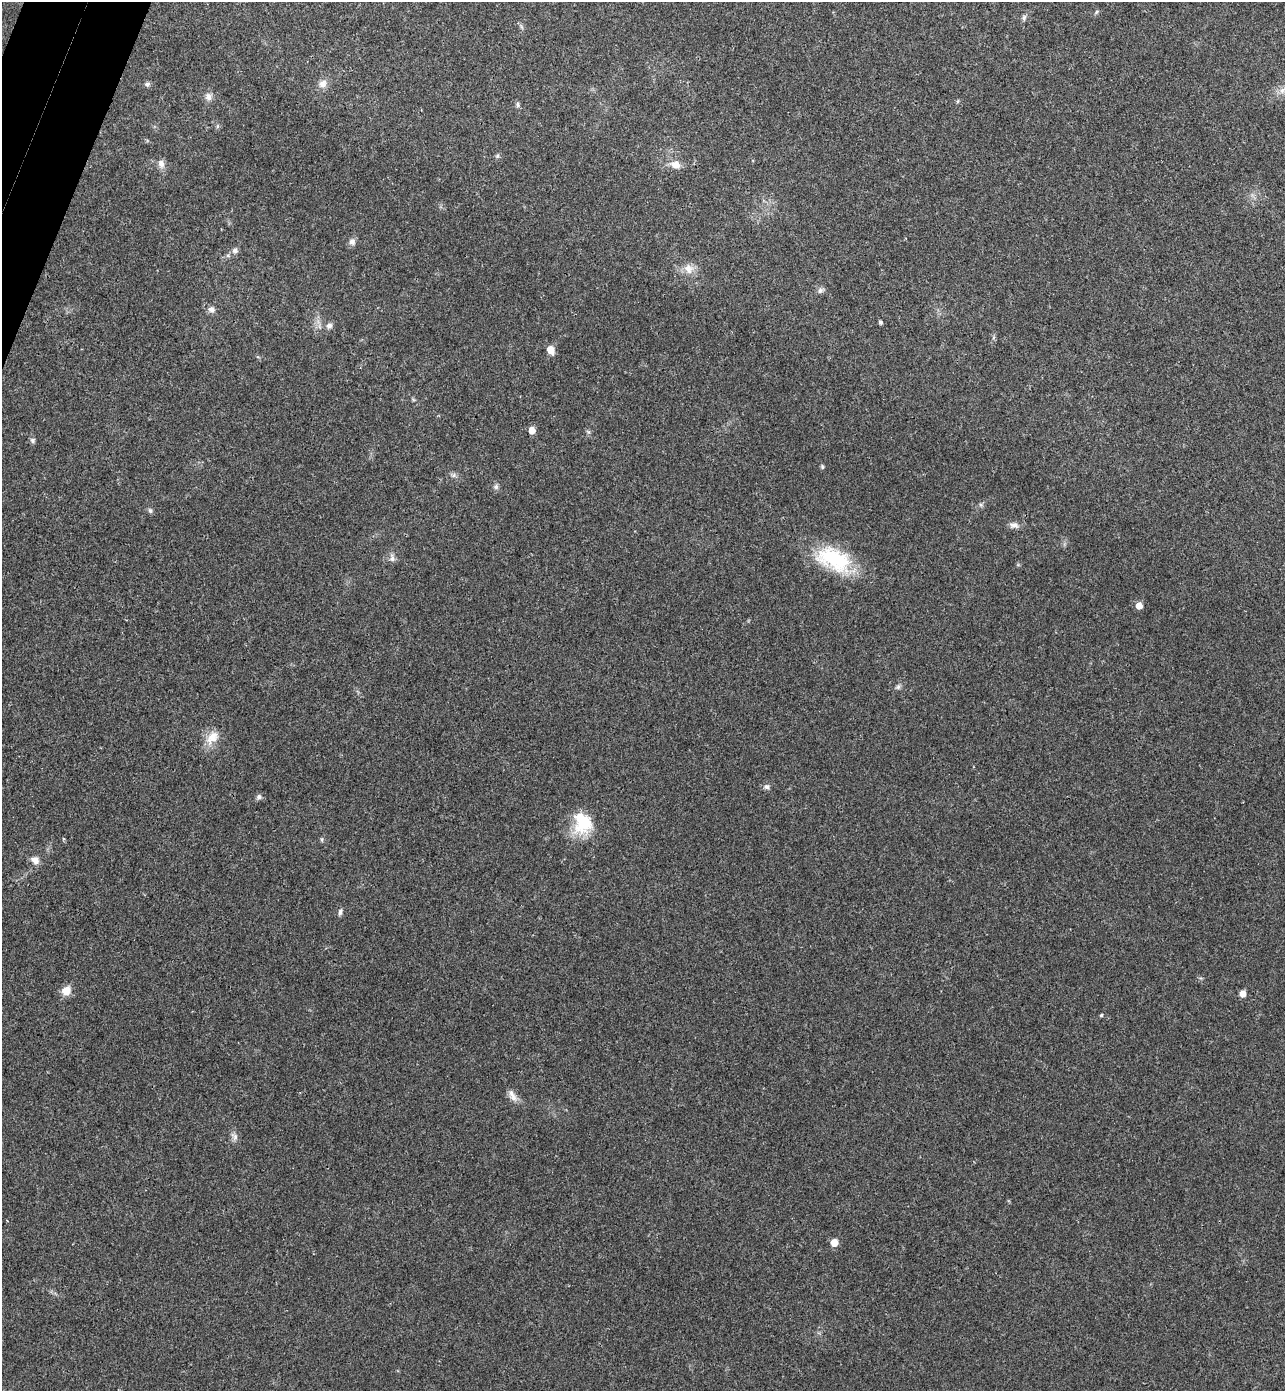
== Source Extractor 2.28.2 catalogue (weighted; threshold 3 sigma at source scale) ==
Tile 11 of 4 x 4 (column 3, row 3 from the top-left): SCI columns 2760-4042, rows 1419-2807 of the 5652 x 5613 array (HDU 1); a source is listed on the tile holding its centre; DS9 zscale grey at full resolution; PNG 1287 x 1393 px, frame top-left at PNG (2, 2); no overlay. Shown black and unused: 2% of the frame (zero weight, under 3 of 4 exposures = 6% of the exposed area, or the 3 px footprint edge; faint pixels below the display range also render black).
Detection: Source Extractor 2.28.2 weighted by HDU 2 'WHT'; one run over the whole footprint, this tile lists its part. Background 0.0786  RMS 0.0047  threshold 0.0214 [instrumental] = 3 sigma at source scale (4.5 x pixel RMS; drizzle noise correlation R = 1.50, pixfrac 1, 0.05/0.05 arcsec/px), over >= 5 px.
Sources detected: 44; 1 inside a brighter object's white glare — not listed; the other 43 listed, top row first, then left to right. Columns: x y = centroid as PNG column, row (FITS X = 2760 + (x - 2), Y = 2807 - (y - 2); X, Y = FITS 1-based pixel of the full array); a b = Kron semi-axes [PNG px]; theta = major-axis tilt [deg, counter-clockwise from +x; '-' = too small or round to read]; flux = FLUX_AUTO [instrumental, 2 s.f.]
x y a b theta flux
1097 12 6 4 60 0.7
1024 18 9 5 81 1.2
147 84 7 6 - 1.1
322 84 11 9 54 3.4
209 97 11 8 -66 2.6
958 101 6 3 70 0.55
518 105 7 6 - 1.1
497 156 6 4 45 0.77
161 164 12 9 -75 2.7
675 165 13 9 -17 4.3
352 242 9 8 - 2
235 251 7 6 - 1.6
688 269 15 11 -57 4.9
820 291 8 7 - 1.6
211 309 9 7 -23 2.3
880 322 4 4 - 1.1
329 326 8 7 - 1.8
994 337 6 4 70 0.72
550 350 7 5 -63 6.9
532 430 5 5 - 5.2
33 440 7 6 - 1.1
822 467 6 5 - 0.7
454 475 7 4 71 0.88
496 487 7 7 - 1.3
150 510 7 6 - 1.1
1014 525 12 8 -10 2.4
392 559 8 7 - 1.8
834 559 46 25 -24 35
1139 606 6 5 - 4.3
898 687 8 6 74 1.2
212 737 20 13 48 6.9
766 787 7 6 - 1.4
259 797 6 6 - 1.5
585 823 33 20 52 18
322 839 7 3 -82 0.63
35 860 11 8 -39 3.2
340 912 9 5 88 1.3
66 991 9 8 - 6.5
1243 994 5 5 - 4.3
1101 1015 4 4 - 0.63
512 1095 19 8 -62 3.4
235 1137 11 8 -64 2.1
834 1243 6 5 - 6.3